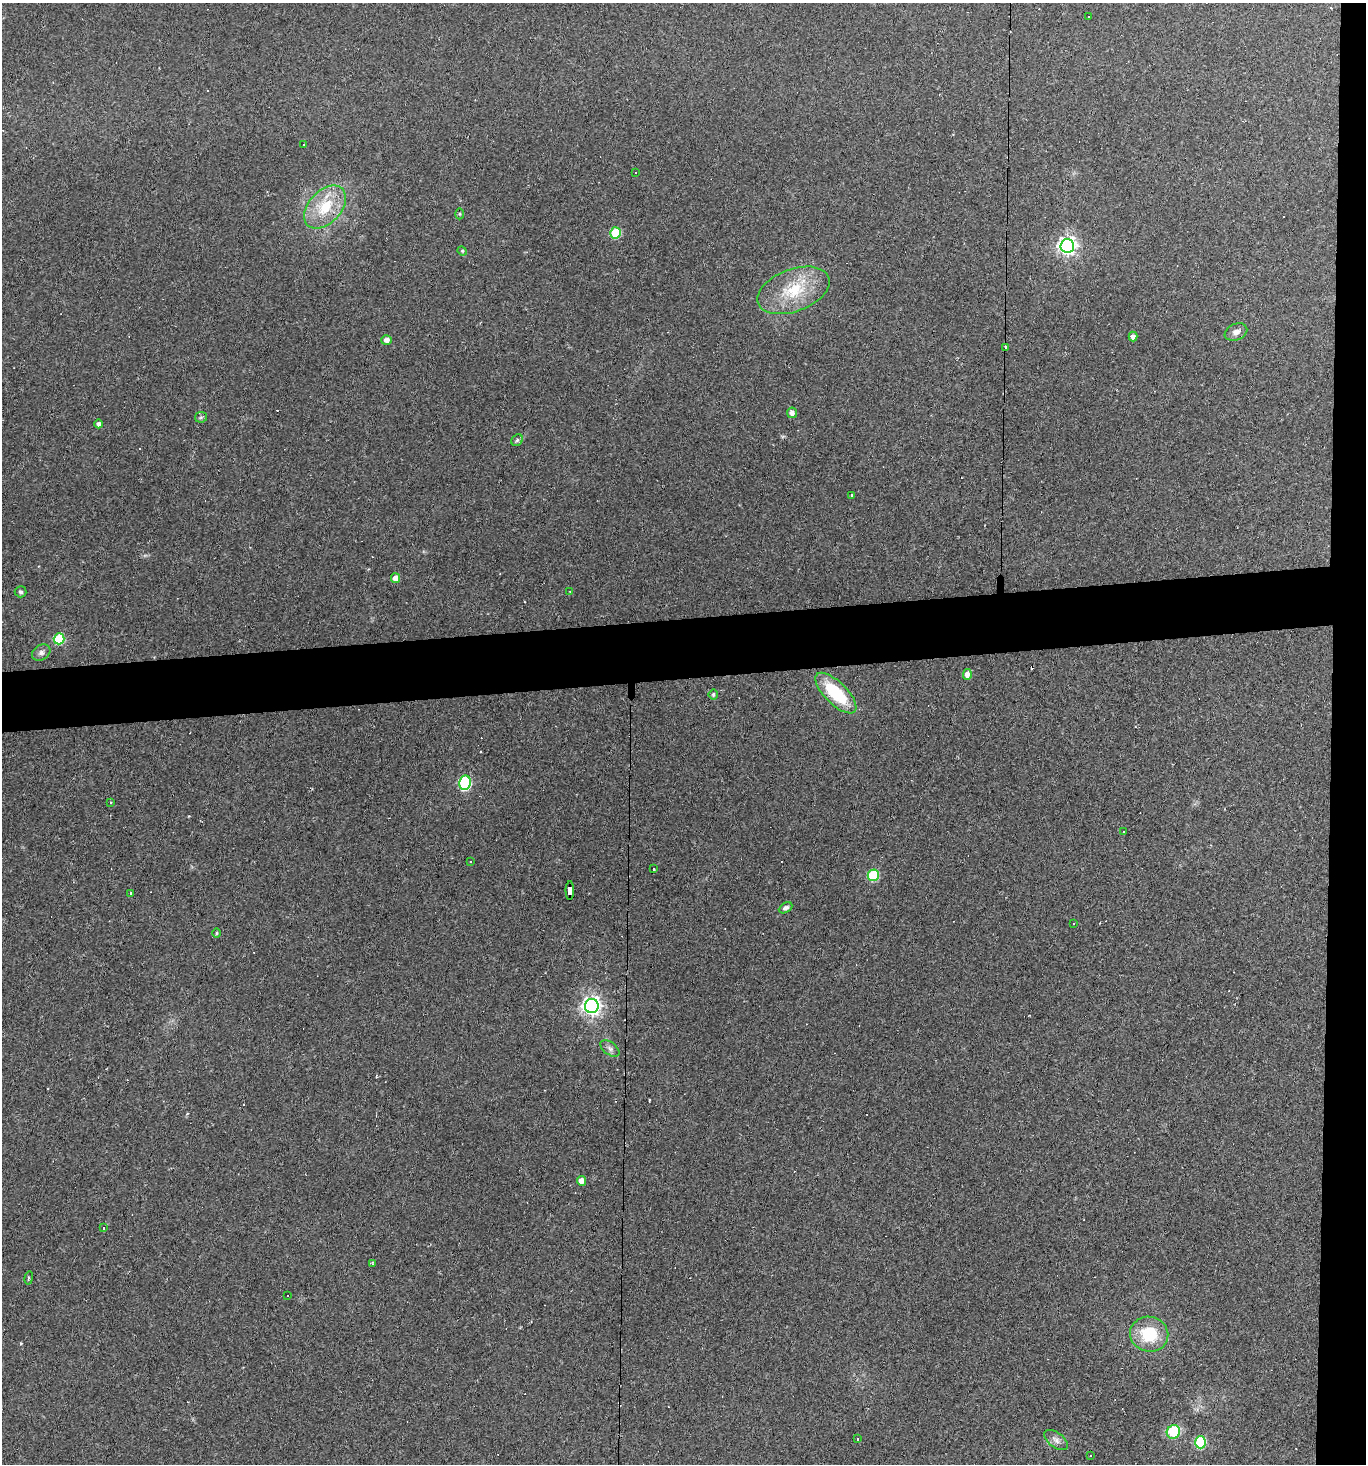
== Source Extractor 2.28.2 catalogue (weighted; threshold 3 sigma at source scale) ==
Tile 6 of 3 x 3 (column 3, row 2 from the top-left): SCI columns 2852-4215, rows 1464-2925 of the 4364 x 4388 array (HDU 1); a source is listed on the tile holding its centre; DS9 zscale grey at full resolution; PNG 1368 x 1466 px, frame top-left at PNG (2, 3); each listed source drawn as its Kron ellipse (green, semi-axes under 4 px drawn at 4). Shown black and unused: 7% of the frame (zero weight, under 2 of 3 exposures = <1% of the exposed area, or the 3 px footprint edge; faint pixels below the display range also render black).
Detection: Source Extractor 2.28.2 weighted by HDU 2 'WHT'; one run over the whole footprint, this tile lists its part. Background 0.0931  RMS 0.0063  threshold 0.0285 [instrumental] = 3 sigma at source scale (4.5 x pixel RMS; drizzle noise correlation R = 1.50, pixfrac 1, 0.05/0.05 arcsec/px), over >= 5 px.
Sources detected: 73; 23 cosmic-ray / hot-pixel residue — neither listed nor drawn; the other 50 listed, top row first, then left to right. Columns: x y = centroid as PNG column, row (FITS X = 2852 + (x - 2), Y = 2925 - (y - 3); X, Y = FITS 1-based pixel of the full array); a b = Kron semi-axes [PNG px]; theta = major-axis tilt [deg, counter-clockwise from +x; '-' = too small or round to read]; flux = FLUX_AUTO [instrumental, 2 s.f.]
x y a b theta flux
1089 17 3 3 - 1.2
304 144 2 2 - 0.53
636 173 2 2 - 0.47
325 207 25 16 47 23
460 214 5 3 - 0.63
615 233 5 5 - 33
1067 246 7 7 - 270
462 251 5 4 - 0.77
793 290 38 21 20 29
1236 332 12 8 23 3.3
1133 336 5 4 - 2.9
387 340 5 5 - 3.3
1005 347 3 3 - 13
792 413 5 5 - 3
201 417 6 5 - 1.1
99 424 4 4 - 1.6
517 440 6 5 - 1.1
851 496 4 3 - 6.9
395 578 5 4 - 5.2
21 592 6 5 - 1.3
570 592 2 2 - 0.39
59 639 5 5 - 43
41 653 10 7 31 2.4
967 674 5 4 - 4.2
836 693 26 11 -45 36
713 694 5 4 - 1.1
465 783 7 6 - 77
110 802 3 2 - 0.68
1124 832 3 3 - 3.7
471 861 3 2 - 0.51
653 869 3 3 - 1.5
873 875 5 5 - 43
570 890 9 4 89 86
130 894 4 3 - 2.8
786 908 7 4 28 1.9
1073 924 3 3 - 1.2
217 933 4 3 - 0.69
592 1006 7 7 - 310
610 1048 11 6 -38 2.2
581 1181 5 4 - 4.4
104 1228 3 3 - 0.91
372 1264 4 3 - 1
29 1278 7 3 79 0.98
288 1295 3 2 - 1.1
1149 1334 19 17 -12 26
1173 1432 7 6 - 28
858 1439 3 3 - 1.6
1056 1440 13 7 -38 3.5
1201 1442 6 5 - 47
1090 1455 3 3 - 2.8
Overlapping masked pixels (flux is a lower limit): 1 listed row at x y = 570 890